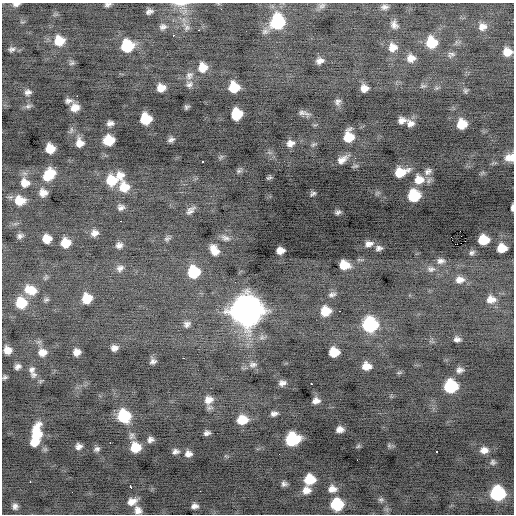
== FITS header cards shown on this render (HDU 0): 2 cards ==
NAXIS1  =                  512 / Axis length
NAXIS2  =                  512 / Axis length

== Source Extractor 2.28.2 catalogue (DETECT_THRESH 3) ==
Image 512 x 512 px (HDU 0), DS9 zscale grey, 1 PNG px = 1 image px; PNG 516 x 516 px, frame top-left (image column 1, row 512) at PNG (2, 3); no overlay
Background -0.343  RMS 0.9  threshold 2.69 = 3 sigma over >= 5 px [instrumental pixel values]
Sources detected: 167; all 167 listed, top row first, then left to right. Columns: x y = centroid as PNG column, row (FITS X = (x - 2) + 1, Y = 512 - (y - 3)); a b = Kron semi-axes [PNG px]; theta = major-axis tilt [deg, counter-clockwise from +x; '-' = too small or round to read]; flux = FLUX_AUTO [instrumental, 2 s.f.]
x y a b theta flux
16 4 7 4 7 220
108 4 7 4 13 160
180 4 20 5 0 390
322 6 10 7 20 210
385 7 9 6 4 220
221 9 3 2 - 48
149 11 6 4 20 210
277 22 13 11 83 4300
394 25 10 8 -68 290
163 27 10 8 14 250
186 27 13 9 -65 340
482 27 10 9 - 390
199 30 3 2 - 110
265 31 10 7 24 210
173 35 3 2 - 530
59 41 11 10 - 1100
432 43 11 10 - 1600
127 46 10 10 - 2600
393 47 11 11 - 560
12 49 8 5 11 160
507 52 8 8 - 610
451 54 10 7 19 200
411 58 10 9 - 470
320 61 8 6 16 310
72 63 8 5 17 130
203 67 11 10 - 820
189 75 12 10 58 360
189 84 10 9 - 270
423 86 8 5 10 130
234 87 9 8 - 1500
161 88 8 7 - 610
364 88 7 6 - 450
465 91 6 6 - 120
28 92 8 7 - 210
77 96 2 2 - 210
68 101 8 5 12 200
338 102 9 8 - 220
28 106 9 6 10 160
186 107 6 4 40 120
75 108 8 6 22 530
304 113 14 5 -16 260
236 114 9 9 - 1800
146 119 9 9 - 1900
402 120 8 6 12 300
110 123 6 5 - 240
410 123 10 8 -27 340
462 124 8 8 - 1100
348 137 11 9 83 1300
109 140 9 8 - 1400
171 140 7 4 28 180
80 143 10 9 - 520
290 143 10 8 13 360
313 145 7 5 18 110
50 148 8 8 - 950
221 157 8 4 38 97
510 157 11 9 8 620
342 159 14 8 34 480
203 161 3 3 - 780
355 166 10 4 17 110
239 171 7 5 21 130
428 171 11 8 39 280
400 172 12 7 18 1200
49 174 14 10 48 1500
120 176 11 10 - 540
269 178 6 3 21 100
111 180 12 11 - 1400
419 180 12 12 - 880
25 183 11 10 - 640
124 187 12 11 - 1000
43 193 8 8 - 460
313 193 5 3 - 120
414 195 9 9 - 2600
20 200 11 10 - 1000
121 207 8 7 - 240
512 208 7 3 88 160
190 210 12 6 43 270
338 212 6 4 24 140
120 221 2 2 - 42
460 231 2 2 - 1300
94 233 9 8 - 350
20 236 8 6 26 190
225 238 13 7 -19 260
47 239 8 7 - 750
167 239 8 6 21 150
483 240 9 8 - 1400
65 243 9 8 - 920
369 244 10 7 10 310
119 245 8 7 - 260
379 248 8 6 11 200
502 248 8 7 - 950
214 250 10 7 -61 680
280 251 7 6 - 420
472 253 8 6 46 160
441 261 11 8 5 290
344 265 9 7 -12 1000
120 268 11 9 31 300
431 269 11 9 -11 310
194 272 10 10 - 2400
460 280 12 10 1 480
235 282 3 2 - 83
30 290 16 11 -20 1000
332 294 11 6 9 190
87 298 9 8 - 1100
491 299 13 10 -1 610
46 300 8 6 25 140
21 303 11 10 - 1600
246 310 13 13 - 87000
325 311 9 8 - 1200
339 311 3 2 - 530
187 324 9 7 20 240
370 325 10 10 - 6700
457 339 8 6 -11 230
114 348 6 5 - 290
7 350 7 7 - 470
42 352 10 9 - 480
77 352 7 6 - 380
334 352 8 8 - 1100
183 358 3 2 - 120
153 361 7 5 21 190
253 365 13 7 8 290
18 366 6 5 - 210
366 366 8 7 - 650
32 370 10 8 80 230
460 370 9 7 6 240
399 373 6 4 2 89
34 375 8 7 - 170
5 377 5 4 - 110
282 383 6 5 - 240
312 384 3 2 - 170
451 386 10 9 - 3900
208 400 12 10 28 490
316 401 7 6 - 330
274 414 8 5 11 220
124 416 10 9 - 3100
242 420 10 8 9 1200
340 429 7 5 3 360
37 433 18 10 85 2000
207 433 6 4 18 190
132 436 9 8 - 190
292 439 10 9 - 4600
150 440 7 6 - 220
34 442 9 8 - 800
110 443 2 2 - 71
389 445 7 5 -90 120
79 446 7 6 - 250
358 446 6 5 - 95
135 447 9 9 - 1300
97 449 7 6 - 170
484 450 10 8 4 410
175 451 8 6 6 210
436 451 3 2 - 670
188 454 8 8 - 320
357 460 2 2 - 140
493 462 7 6 - 130
310 479 9 8 - 1400
284 484 6 6 - 180
130 487 4 3 - 290
332 489 11 9 1 490
306 490 10 9 - 510
200 491 2 2 - 25
497 493 10 9 - 5900
381 500 8 8 - 190
132 501 13 8 21 550
337 504 10 9 - 2700
15 506 8 7 - 230
194 506 6 5 - 270
138 510 10 9 - 400
At the frame edge (FLAGS 8, measured only in part): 7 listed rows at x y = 16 4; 108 4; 180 4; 507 52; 510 157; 512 208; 138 510